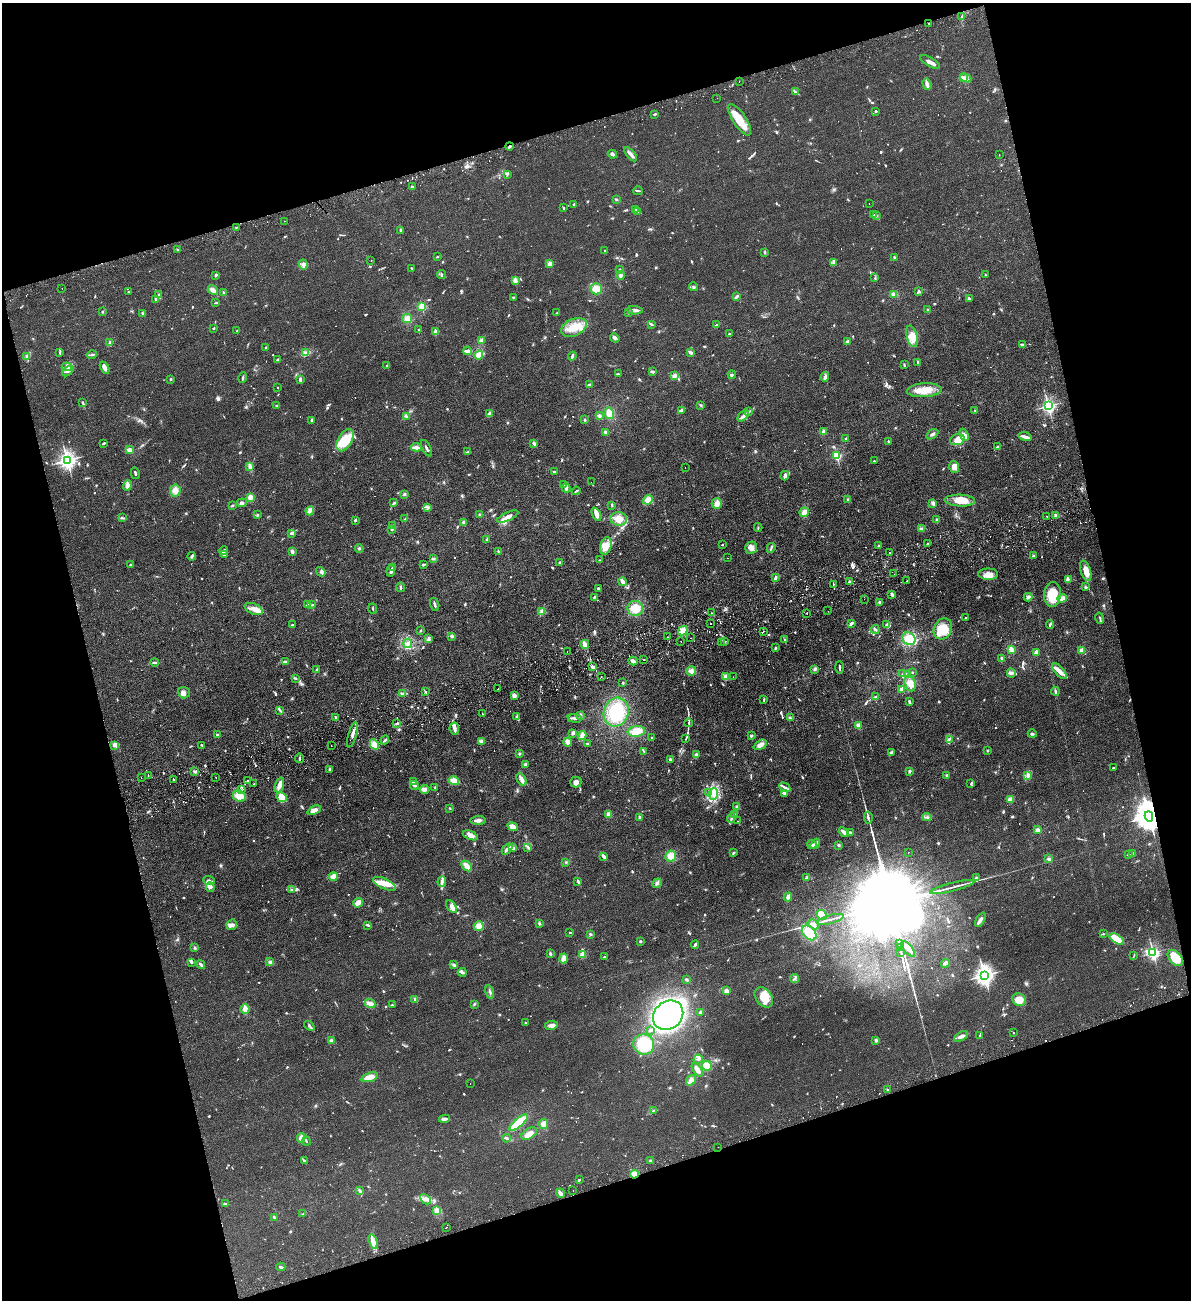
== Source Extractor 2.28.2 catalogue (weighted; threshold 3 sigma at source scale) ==
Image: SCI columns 166-4920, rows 56-5244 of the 5207 x 5300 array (HDU 1 of 3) = the unmasked area's bounding box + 8 px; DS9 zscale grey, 4 x 4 block average (1 PNG px = mean of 4 x 4 image px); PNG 1193 x 1302 px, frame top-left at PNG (2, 3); each listed source drawn as its Kron ellipse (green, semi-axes under 4 px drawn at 4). Shown black and unused: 33% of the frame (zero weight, under 2 of 3 exposures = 3% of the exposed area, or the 3 px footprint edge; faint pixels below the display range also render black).
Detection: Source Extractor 2.28.2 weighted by HDU 2 'WHT'. Background 0.0587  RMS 0.009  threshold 0.0405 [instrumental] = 3 sigma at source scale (4.5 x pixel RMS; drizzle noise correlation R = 1.50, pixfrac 1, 0.05/0.05 arcsec/px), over >= 5 px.
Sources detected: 1181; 6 too faint to see at this stretch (4 x 4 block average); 4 inside a brighter object's white glare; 34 cosmic-ray / hot-pixel residue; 2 long thin detections or spike segments (spike, bleed or trail) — neither listed nor drawn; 26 coinciding with a brighter row at this scale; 59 inside a brighter listed object's ellipse — not listed separately; of the other 1050, all 500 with FLUX_AUTO >= 4.56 (the completeness limit of this list) listed and drawn (550 fainter detections not listed), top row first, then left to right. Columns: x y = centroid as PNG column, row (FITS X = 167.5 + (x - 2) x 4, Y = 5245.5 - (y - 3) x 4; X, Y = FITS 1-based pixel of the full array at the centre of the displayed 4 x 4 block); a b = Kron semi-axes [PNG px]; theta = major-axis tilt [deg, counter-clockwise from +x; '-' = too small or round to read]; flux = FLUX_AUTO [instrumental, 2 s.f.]
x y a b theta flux
962 16 3 2 - 5.1
929 23 2 2 - 110
930 62 11 2 -30 32
963 78 3 2 - 46
966 78 5 3 - 14
739 81 2 2 - 11
927 84 6 2 -71 28
795 92 4 2 - 5.9
717 98 2 2 - 4.8
876 111 3 2 - 7.8
655 114 3 2 - 6.4
739 120 18 6 -56 110
509 146 4 2 - 8.1
612 154 5 2 - 19
631 154 8 4 -49 20
999 155 2 2 - 4.8
507 174 3 2 - 5.6
412 187 3 2 - 8.4
638 191 5 2 - 6.9
616 199 3 2 - 7.8
869 203 2 2 - 4.8
574 204 2 2 - 7.2
563 208 2 2 - 6.9
635 210 2 2 - 12
637 211 3 2 - 7.2
873 215 3 2 - 5.1
876 216 3 2 - 5.7
284 221 2 2 - 12
236 227 2 2 - 5.3
401 230 4 2 - 6.3
177 249 2 2 - 13
605 251 2 2 - 10
765 252 3 2 - 7.2
437 257 2 2 - 6.1
894 257 3 2 - 5.6
371 261 2 2 - 23
834 262 4 2 - 7.6
303 264 5 3 - 17
550 264 3 3 - 27
412 268 3 2 - 5.6
620 270 3 2 - 5.8
216 275 3 2 - 5.3
442 275 4 2 - 6.7
620 275 4 3 - 14
985 275 2 2 - 5.5
875 278 3 2 - 6.2
515 280 3 3 - 21
694 287 5 2 - 6.5
62 288 2 2 - 5.4
596 289 5 5 - 56
213 290 5 3 - 38
919 291 4 2 - 6.3
128 292 2 2 - 16
224 293 3 2 - 7.4
159 294 2 2 - 6.6
894 294 4 4 - 15
513 297 3 2 - 5.9
736 297 4 2 - 14
969 299 4 2 - 7.7
156 300 3 2 - 9.5
215 303 4 2 - 4.7
422 307 2 2 - 480
635 310 8 2 -3 26
928 310 3 2 - 5.1
102 312 2 2 - 5.7
143 313 3 3 - 8.8
557 313 2 2 - 4.6
628 313 2 2 - 5.8
407 318 5 4 - 28
651 324 3 2 - 7.3
716 325 4 2 - 6.8
574 327 13 8 24 90
214 328 3 2 - 5.2
237 330 3 2 - 5.3
419 330 2 2 - 8.5
435 332 3 3 - 20
729 334 3 2 - 6.1
912 336 11 5 -75 63
615 338 5 3 - 16
481 341 4 3 - 23
847 341 3 3 - 12
110 343 3 2 - 4.9
1023 345 4 2 - 14
266 348 2 2 - 7.3
468 351 4 2 - 28
60 352 3 2 - 6.4
305 352 3 3 - 9
690 352 4 2 - 15
92 354 5 2 - 8.6
479 355 4 3 - 49
26 356 3 2 - 8.1
572 356 4 2 - 12
278 360 3 2 - 8.7
918 362 3 2 - 12
387 365 3 2 - 4.6
904 365 4 2 - 6.3
67 367 5 3 - 13
105 368 6 3 -61 20
68 371 6 3 36 14
652 371 4 2 - 9.5
618 374 3 2 - 6.6
732 375 4 2 - 6.4
674 376 4 3 - 19
825 377 5 3 - 19
243 378 5 2 - 7.1
171 379 2 2 - 23
300 379 3 2 - 12
589 385 4 3 - 11
278 387 2 2 - 9.2
924 390 17 7 3 88
83 403 4 2 - 8
701 405 3 2 - 7.3
277 406 3 2 - 4.8
1048 406 2 2 - 1500
681 411 4 2 - 22
749 411 4 2 - 7.3
975 411 3 2 - 5.5
609 413 6 4 -75 46
489 414 4 3 - 18
599 416 3 2 - 13
743 416 7 3 44 19
406 417 3 3 - 8.1
312 420 3 2 - 12
585 420 2 2 - 8.2
605 432 3 3 - 10
823 432 4 2 - 15
932 434 7 2 33 12
964 435 6 4 -65 29
1025 437 7 2 -14 28
846 439 3 2 - 10
345 440 12 7 60 180
957 440 7 5 19 64
888 441 3 2 - 5.9
103 443 3 2 - 8.7
534 443 3 2 - 12
998 446 4 2 - 10
416 447 5 3 - 22
427 448 9 2 -62 12
130 450 4 3 - 30
468 452 4 2 - 4.9
837 455 2 2 - 550
67 460 3 2 - 2700
874 461 2 2 - 19
250 466 3 2 - 8.7
954 467 6 4 -72 37
685 468 2 2 - 7.3
555 472 2 2 - 12
135 473 6 2 -77 8.9
785 476 5 3 - 21
591 482 2 2 - 5.3
127 485 5 3 - 25
563 485 3 2 - 5.1
566 488 4 2 - 15
175 490 6 5 - 28
576 491 4 2 - 6.2
404 494 3 3 - 7.7
250 497 4 4 - 25
648 500 5 3 - 37
848 500 3 2 - 11
960 501 15 6 -3 82
242 503 5 3 - 11
394 503 3 2 - 5.7
717 503 5 5 - 33
933 503 4 2 - 19
232 505 3 2 - 6.8
612 505 3 2 - 6.6
428 507 3 2 - 7
310 511 4 3 - 17
804 512 5 4 - 36
596 514 7 4 -64 31
257 515 3 2 - 6.3
480 515 3 3 - 8.5
1056 515 3 2 - 6.2
508 516 11 4 25 32
1047 516 2 2 - 5
122 518 3 2 - 6.3
405 519 3 2 - 4.9
619 519 8 6 -4 53
355 520 3 2 - 6.9
937 520 3 2 - 6.3
464 522 3 2 - 24
393 526 3 2 - 5.7
758 527 4 2 - 4.7
391 529 2 2 - 9.9
922 529 3 2 - 20
292 533 4 2 - 12
487 539 3 3 - 8.8
928 543 2 2 - 8.5
722 545 2 2 - 10
606 546 9 5 73 54
879 546 2 2 - 5.3
359 548 4 2 - 6
751 548 6 6 - 27
771 548 5 2 - 7.7
223 551 5 3 - 19
292 551 3 2 - 13
498 551 3 2 - 5
889 552 2 2 - 23
224 555 3 2 - 5.7
192 556 4 3 - 9.6
1033 556 3 2 - 6.8
727 558 2 2 - 4.9
433 559 3 3 - 9
599 560 2 2 - 4.6
559 563 4 2 - 6.1
423 564 3 2 - 8
130 565 3 2 - 7.2
393 567 4 2 - 7
391 571 5 2 - 11
1086 571 10 5 -72 55
321 572 5 3 - 12
894 574 2 2 - 5.4
988 574 10 5 -1 38
775 577 4 2 - 18
1069 579 2 2 - 4.9
907 581 2 2 - 54
623 582 4 3 - 31
850 582 4 2 - 7.8
833 584 2 2 - 9.4
401 587 5 2 - 6.5
1085 587 3 2 - 5.1
598 588 4 2 - 6
892 595 3 3 - 15
1052 595 12 8 86 120
594 597 3 2 - 6.6
1028 597 4 4 - 13
1062 598 5 3 - 29
864 599 2 2 - 4.7
879 602 3 2 - 10
435 604 7 2 -70 9.6
308 605 3 3 - 19
312 605 3 2 - 5.2
373 608 5 2 - 5
635 608 8 7 - 79
254 609 9 5 -23 37
542 611 4 3 - 18
828 611 2 2 - 5.4
711 613 2 2 - 5.8
807 613 2 2 - 6.1
966 618 2 2 - 13
1100 618 6 2 -74 6.9
710 623 2 2 - 12
851 623 4 2 - 17
1050 624 4 2 - 8.9
292 625 2 2 - 23
887 625 4 3 - 19
875 629 4 2 - 7.9
943 629 11 9 62 100
420 630 3 2 - 5.3
683 630 5 4 - 34
764 631 2 2 - 8.6
452 636 4 3 - 9.3
667 637 2 2 - 16
691 638 2 2 - 10
429 639 4 3 - 10
909 639 7 6 - 95
785 640 2 2 - 6.3
681 641 2 2 - 5
724 641 4 2 - 8.4
721 642 2 2 - 4.8
408 643 4 4 - 18
585 644 4 3 - 37
775 648 3 2 - 5.8
1011 649 4 3 - 23
1082 650 4 3 - 17
567 651 2 2 - 17
1036 652 4 2 - 18
1002 658 3 2 - 15
644 660 2 2 - 5.4
633 661 4 2 - 25
154 662 4 2 - 9.9
285 662 4 2 - 15
593 667 4 3 - 18
839 667 6 2 -88 8
815 669 4 2 - 9.9
317 670 2 2 - 45
691 671 5 4 - 28
1060 671 10 3 -48 42
913 672 2 2 - 4.8
1011 673 4 3 - 10
903 674 3 2 - 6.7
907 674 3 2 - 4.8
601 677 2 2 - 4.8
726 677 4 3 - 25
733 677 2 2 - 7.8
295 678 3 2 - 5.9
623 683 2 2 - 6.3
910 683 8 5 -71 53
498 689 2 2 - 5.6
901 689 3 2 - 20
1055 691 4 2 - 9.4
426 692 2 2 - 22
184 693 6 5 - 21
403 694 3 2 - 5.4
514 696 3 3 - 22
876 697 3 2 - 6.5
764 700 3 2 - 7.9
909 701 3 2 - 12
280 710 3 2 - 4.9
616 712 14 12 72 220
483 714 2 2 - 9.3
581 715 3 2 - 6.6
517 716 3 2 - 7
336 717 3 2 - 11
575 718 7 3 -6 15
790 718 3 3 - 7
397 723 3 2 - 9.9
689 723 4 2 - 7.4
858 725 4 3 - 15
454 728 6 5 - 21
636 731 9 5 6 83
573 733 3 3 - 13
1032 734 4 3 - 8.2
217 735 3 2 - 8.3
352 735 13 2 73 25
582 735 4 3 - 30
751 736 3 3 - 6.9
652 738 2 2 - 6
686 739 3 2 - 4.7
385 740 4 2 - 7.6
949 740 4 3 - 8.6
481 741 3 3 - 16
568 742 4 3 - 42
587 744 3 2 - 7.4
115 745 3 3 - 20
202 745 3 2 - 4.9
374 745 5 4 - 40
760 745 7 4 26 32
331 746 2 2 - 15
987 750 2 2 - 7
644 751 3 2 - 5.8
891 753 4 2 - 17
519 754 3 2 - 7.1
696 754 3 3 - 12
300 758 4 2 - 5.5
670 759 2 2 - 8.8
525 764 3 2 - 12
1113 768 2 2 - 5.5
330 769 3 2 - 7.8
910 771 3 2 - 11
195 772 3 3 - 8.6
148 775 2 2 - 8.7
947 775 3 3 - 7.5
1028 775 3 2 - 4.7
141 777 2 2 - 8.8
216 777 2 2 - 5.5
173 779 2 2 - 23
247 780 2 2 - 8.5
522 780 7 3 -62 31
454 781 5 3 - 42
413 782 4 2 - 5.6
576 782 5 5 - 25
971 783 4 2 - 5.9
254 784 2 2 - 40
279 785 8 3 72 40
414 785 4 2 - 15
785 787 6 2 -29 13
435 788 3 2 - 5.7
424 789 5 2 - 40
241 790 2 2 - 7.5
709 792 3 3 - 9
784 793 4 3 - 17
713 794 6 4 83 32
239 796 7 5 -23 64
282 797 5 4 - 110
1010 800 4 3 - 29
737 807 3 2 - 9.4
450 808 2 2 - 4.6
314 810 7 3 24 44
609 815 4 3 - 21
735 815 3 3 - 8.7
1149 816 5 3 - 11000
640 817 3 3 - 7.9
868 817 6 2 -81 11
927 817 4 3 - 12
731 818 5 3 - 12
478 820 7 3 4 22
737 821 2 2 - 5.5
512 827 5 3 - 36
1038 830 4 3 - 18
844 832 6 2 -41 24
850 833 3 2 - 10
470 835 8 4 -22 29
812 844 4 3 - 17
815 844 6 2 53 26
838 845 3 2 - 8.1
528 847 3 2 - 8.7
513 848 4 2 - 24
507 849 6 2 49 29
908 852 2 2 - 5.9
733 853 3 2 - 7.7
1133 853 3 2 - 6.3
1128 855 4 2 - 6.1
604 856 3 2 - 19
671 856 5 5 - 43
1049 859 3 2 - 14
566 862 2 2 - 4.8
467 866 6 3 -44 45
333 877 4 3 - 45
807 878 3 2 - 15
976 878 4 3 - 9.5
209 881 6 3 -23 17
578 881 4 2 - 7.9
442 882 5 3 - 14
657 883 5 2 - 9.8
384 884 12 5 -24 60
210 887 5 4 - 16
952 887 23 2 14 29
292 889 2 2 - 5.4
788 897 4 3 - 22
358 903 5 4 - 27
452 907 7 4 -52 23
822 915 5 4 - 43
830 919 14 2 15 21
980 920 8 3 62 17
539 923 3 2 - 5.8
813 924 6 4 -32 20
232 925 5 5 - 19
368 925 4 2 - 7.9
479 926 5 5 - 34
570 932 2 2 - 6.7
809 933 8 6 -45 72
590 934 3 2 - 6.1
1103 934 3 2 - 5.3
1117 939 8 3 -34 110
640 941 3 2 - 5.8
899 944 4 2 - 4400
695 945 4 2 - 13
195 948 3 2 - 8
900 948 4 2 - 4600
908 949 9 3 -50 23
901 952 4 2 - 4200
1153 952 3 2 - 1200
550 954 4 2 - 11
582 954 2 2 - 180
1134 956 4 2 - 5.6
604 957 2 2 - 5.7
563 958 5 4 - 30
1175 958 9 6 -49 150
270 962 3 3 - 13
191 963 3 2 - 6.3
945 963 4 3 - 22
201 965 5 2 - 17
454 965 4 2 - 5.2
462 972 4 2 - 6.7
984 975 3 3 - 3400
795 978 4 2 - 7.8
687 980 3 2 - 12
726 991 4 3 - 16
490 992 7 2 -76 8.9
764 997 11 7 -54 84
415 1000 4 3 - 13
1019 1000 7 6 - 66
370 1004 5 3 - 33
474 1004 3 2 - 4.9
392 1005 2 2 - 6.2
245 1009 5 4 - 23
700 1013 3 3 - 7.7
668 1015 16 13 41 1800
525 1022 3 2 - 5
551 1025 6 4 11 27
309 1026 6 3 -39 9.4
651 1030 2 2 - 13
1014 1033 2 2 - 5.3
980 1035 3 2 - 4.9
961 1036 7 3 26 23
876 1040 3 3 - 8.1
331 1041 3 3 - 12
644 1044 10 10 - 210
698 1059 5 2 - 9.2
707 1066 5 4 - 52
697 1070 8 2 -56 41
369 1077 8 4 18 50
691 1080 6 3 53 23
470 1084 2 2 - 17
887 1090 2 2 - 5.3
653 1110 3 2 - 4.7
444 1119 5 3 - 17
519 1123 11 4 41 140
544 1124 5 4 - 28
529 1134 8 5 33 34
301 1138 5 4 - 24
506 1138 4 2 - 10
306 1141 4 2 - 5.2
718 1147 2 2 - 14
651 1160 3 2 - 6
304 1161 3 3 - 6.2
634 1174 4 3 - 43
579 1180 2 2 - 7.9
573 1190 2 2 - 11
359 1191 4 2 - 8.8
561 1193 4 2 - 29
426 1199 6 3 -47 15
225 1204 4 2 - 10
437 1211 3 3 - 24
303 1214 4 2 - 7.3
274 1217 3 2 - 5.3
447 1227 2 2 - 5
373 1242 7 3 -74 37
281 1267 4 2 - 12
Overlapping masked pixels (flux is a lower limit): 4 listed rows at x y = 929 23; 509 146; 1149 816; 634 1174
Diffuse or blended objects may show on this block-average render without a row.